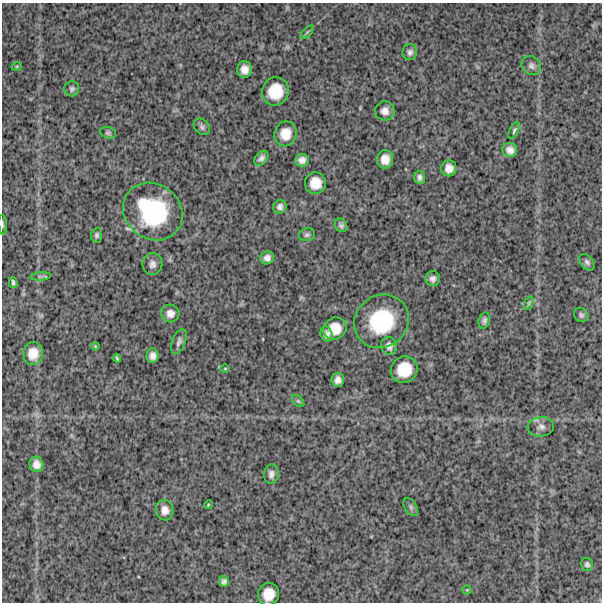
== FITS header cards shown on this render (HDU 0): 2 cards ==
NAXIS1  =                  600
NAXIS2  =                  600

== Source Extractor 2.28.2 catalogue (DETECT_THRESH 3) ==
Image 600 x 600 px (HDU 0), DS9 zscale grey, 1 PNG px = 1 image px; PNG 604 x 604 px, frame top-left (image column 1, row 600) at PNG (2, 3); each listed source drawn as its Kron ellipse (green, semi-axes under 4 px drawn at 4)
Background 1500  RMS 290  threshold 869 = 3 sigma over >= 5 px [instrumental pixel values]
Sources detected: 58; all 58 listed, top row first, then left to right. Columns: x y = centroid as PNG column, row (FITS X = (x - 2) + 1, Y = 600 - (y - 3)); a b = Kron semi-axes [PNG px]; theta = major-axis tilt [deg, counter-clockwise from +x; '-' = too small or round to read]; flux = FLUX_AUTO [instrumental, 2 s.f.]
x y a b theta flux
307 32 8 3 45 2.9e+04
410 52 8 7 - 6.8e+04
17 66 5 3 - 1.8e+04
531 66 10 9 - 8.3e+04
244 69 8 7 - 1.4e+05
72 89 7 7 - 5.2e+04
275 91 14 13 - 4.7e+05
385 111 10 9 - 1.2e+05
202 127 9 7 -45 5.5e+04
514 130 9 4 64 3.8e+04
108 133 8 5 -18 4.2e+04
285 134 12 11 - 2.7e+05
510 150 7 7 - 1.1e+05
261 158 8 6 49 7.4e+04
385 159 9 8 - 1.9e+05
302 160 7 6 - 1.0e+05
449 168 8 7 - 1.4e+05
420 177 6 5 - 5.8e+04
315 183 11 10 - 2.7e+05
280 207 7 6 - 6.9e+04
153 212 31 27 -39 1.7e+06
3 225 10 4 -86 3.4e+04
341 225 7 6 - 5.3e+04
97 235 7 5 85 4.5e+04
307 235 8 6 15 4.8e+04
267 258 7 6 - 8.6e+04
587 262 9 6 -49 5.7e+04
152 264 11 10 - 1.0e+05
41 276 10 4 5 3.1e+04
433 279 7 7 - 8.4e+04
13 282 5 3 - 3.9e+04
529 303 7 4 67 2.7e+04
170 313 9 8 - 1.2e+05
581 315 7 6 - 5.1e+04
381 321 28 26 38 1.3e+06
484 321 8 5 73 5.3e+04
335 328 12 10 26 3.1e+05
327 334 8 6 -72 8.3e+04
179 342 13 6 69 7.4e+04
95 346 4 3 - 1.8e+04
389 346 9 8 - 1.0e+05
33 353 11 10 - 2.5e+05
152 356 7 6 - 9.7e+04
117 358 4 2 - 2.4e+04
225 368 4 3 - 1.7e+04
404 370 14 13 - 4.5e+05
338 380 7 6 - 9.9e+04
298 401 7 4 -44 3.1e+04
541 427 13 9 5 1.2e+05
36 464 8 7 - 1.3e+05
271 474 10 7 83 8.4e+04
208 505 4 3 - 1.7e+04
411 507 10 6 -60 4.6e+04
165 510 10 9 - 1.4e+05
587 564 7 6 - 4.8e+04
224 581 5 5 - 5.8e+04
467 590 4 4 - 1.7e+04
269 594 11 10 - 2.8e+05
At the frame edge (FLAGS 8, measured only in part): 1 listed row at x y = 3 225